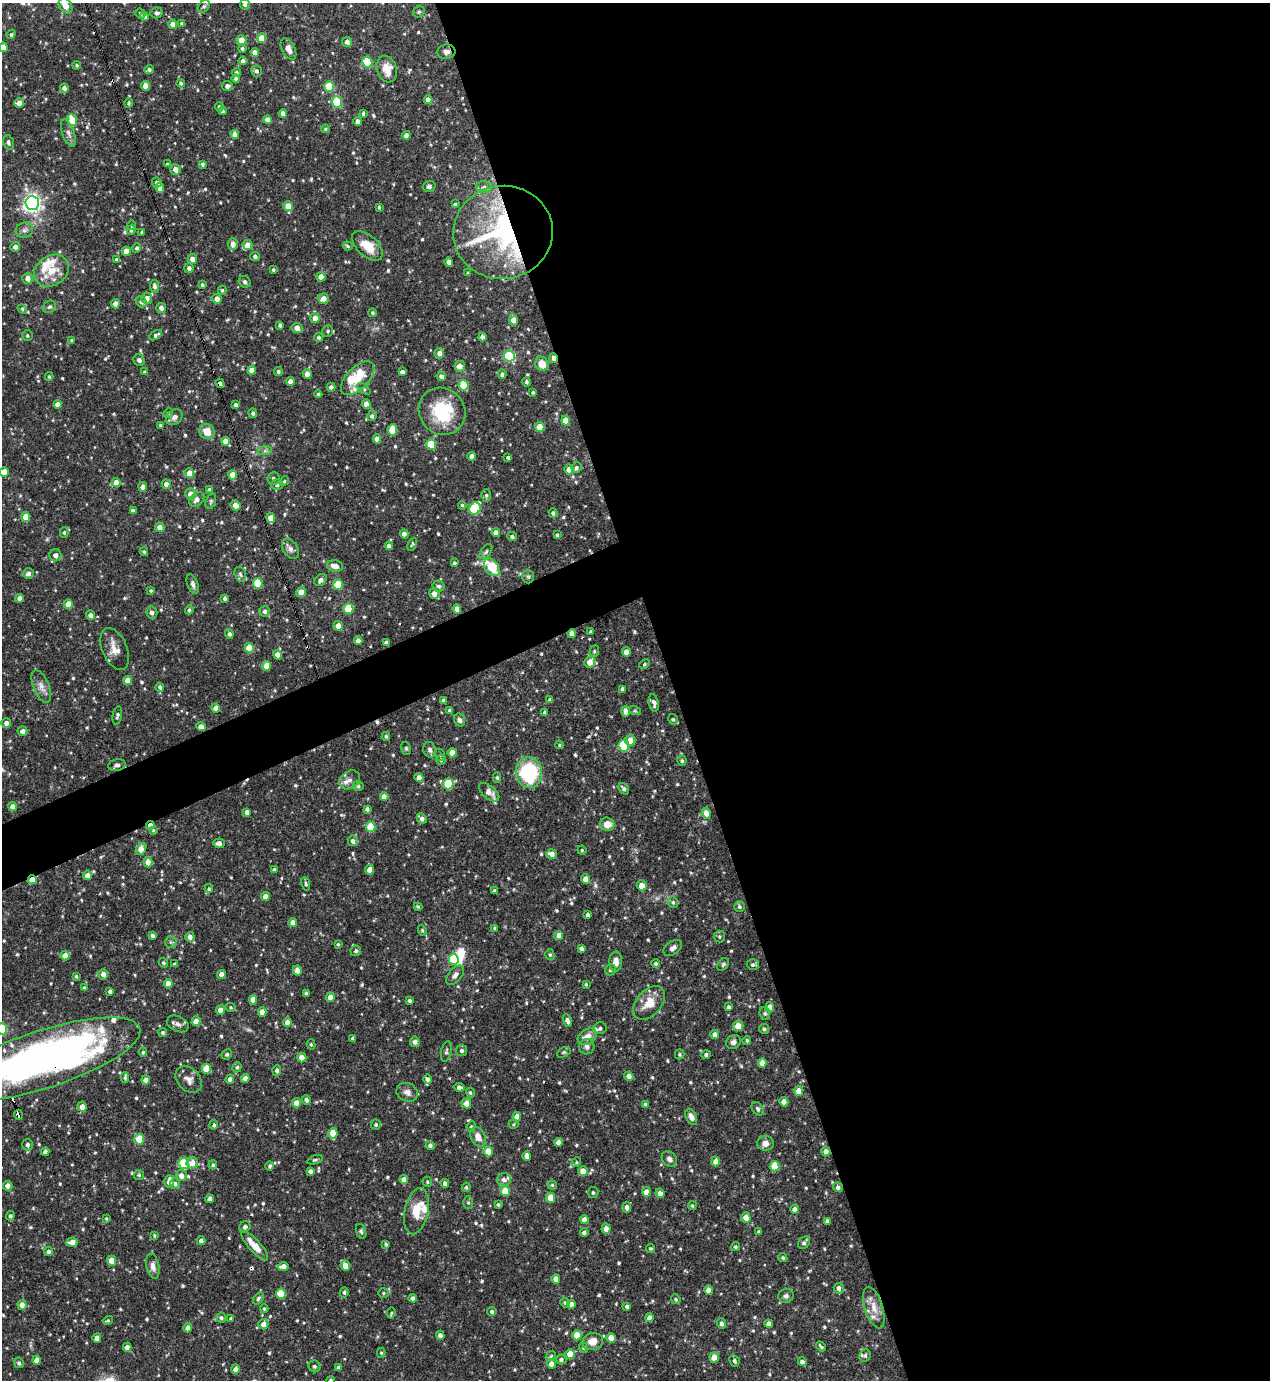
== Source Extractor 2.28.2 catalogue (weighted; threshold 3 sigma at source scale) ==
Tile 8 of 4 x 4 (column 4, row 2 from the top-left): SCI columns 3953-5220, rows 2758-4135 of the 5498 x 5513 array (HDU 1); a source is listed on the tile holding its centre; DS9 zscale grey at full resolution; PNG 1272 x 1382 px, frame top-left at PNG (2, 3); each listed source drawn as its Kron ellipse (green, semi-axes under 4 px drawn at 4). Shown black and unused: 50% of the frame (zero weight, under 3 of 4 exposures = <1% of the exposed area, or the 3 px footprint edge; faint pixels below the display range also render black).
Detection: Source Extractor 2.28.2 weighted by HDU 2 'WHT'; one run over the whole footprint, this tile lists its part. Background 0.0691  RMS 0.0035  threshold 0.0159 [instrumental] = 3 sigma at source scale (4.5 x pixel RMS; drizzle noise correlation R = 1.50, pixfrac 1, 0.05/0.05 arcsec/px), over >= 5 px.
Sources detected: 726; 4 inside a brighter object's white glare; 4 cosmic-ray / hot-pixel residue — neither listed nor drawn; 17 inside a brighter listed object's ellipse — not listed separately; of the other 701, all 500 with FLUX_AUTO >= 0.445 (the completeness limit of this list) listed and drawn (201 fainter detections not listed), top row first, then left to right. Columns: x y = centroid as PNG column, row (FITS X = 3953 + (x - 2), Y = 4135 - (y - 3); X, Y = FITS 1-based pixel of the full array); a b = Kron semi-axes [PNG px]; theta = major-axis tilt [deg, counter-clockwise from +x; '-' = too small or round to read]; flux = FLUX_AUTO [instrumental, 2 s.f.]
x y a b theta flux
245 4 5 5 - 0.99
66 6 8 6 -58 3.3
204 7 7 5 48 0.73
419 12 6 5 - 0.63
157 13 6 5 - 0.82
140 14 5 4 - 0.68
145 16 5 4 - 0.86
182 23 4 4 - 0.6
173 24 4 4 - 2.4
11 34 5 3 - 0.52
262 38 5 4 - 5.1
241 40 5 5 - 3.9
347 42 5 5 - 1.7
3 47 5 4 - 2.5
242 48 4 4 - 0.73
288 49 11 6 -63 2.4
255 52 4 4 - 2.6
446 52 9 7 5 1.4
243 61 4 4 - 1.3
367 62 5 5 - 19
77 65 4 3 - 0.47
387 69 13 10 -72 4.5
149 70 5 4 - 0.98
257 71 5 5 - 0.95
236 73 5 4 - 0.82
236 78 4 4 - 0.93
181 83 4 4 - 0.59
146 86 5 4 - 3.6
227 86 5 5 - 1.1
329 86 5 4 - 12
64 88 4 4 - 1.4
428 100 4 4 - 2.3
337 102 6 5 - 15
19 103 5 4 - 2.9
129 103 5 4 - 0.56
219 107 5 4 - 0.68
222 111 4 4 - 0.72
283 113 4 4 - 1.5
363 114 4 3 - 0.56
72 120 6 4 -69 7.7
267 120 4 4 - 2.4
358 121 4 4 - 1.8
326 129 4 3 - 0.45
68 133 14 6 -69 1.7
235 134 4 4 - 2
406 135 4 4 - 1.5
8 142 7 5 -75 0.84
167 164 3 3 - 0.45
202 164 4 4 - 0.75
175 170 5 5 - 2.4
157 182 5 4 - 0.77
429 186 6 5 - 0.98
484 187 8 6 0 1.2
160 188 5 4 - 3
32 203 7 6 - 150
455 204 4 4 - 0.49
288 206 5 4 - 6.1
379 207 3 3 - 0.48
131 225 5 4 - 0.73
24 230 9 7 16 1.3
131 230 4 3 - 0.56
142 232 4 3 - 0.51
503 232 50 46 8 72
233 244 6 5 - 2.3
248 245 5 5 - 2.4
348 246 5 4 - 0.56
367 246 18 10 -42 6.6
15 247 5 4 - 1.6
137 248 5 4 - 0.78
126 251 4 4 - 4.1
255 256 5 4 - 0.66
192 259 5 4 - 2.4
117 260 3 3 - 0.62
449 262 4 4 - 2.3
189 268 5 5 - 1.2
273 270 4 3 - 0.58
52 271 18 15 33 7.6
468 273 3 3 - 0.54
321 277 4 4 - 2.4
28 278 5 5 - 2.2
245 282 6 5 - 0.73
202 285 4 3 - 0.6
155 286 6 4 -78 1.1
222 290 4 4 - 0.53
147 298 5 5 - 2.2
217 299 5 4 - 2.3
324 299 5 5 - 2.9
141 302 6 5 - 1.2
115 304 4 4 - 2.8
49 307 7 6 - 0.79
161 308 5 4 - 1.7
22 309 5 4 - 0.57
373 313 4 4 - 0.58
315 318 5 4 - 3
513 320 5 4 - 3.1
280 325 4 3 - 0.77
297 328 6 5 - 2.9
328 331 6 5 - 0.71
156 335 7 4 31 0.92
27 336 5 5 - 0.61
319 337 4 4 - 0.72
482 337 4 4 - 1.8
72 340 4 4 - 0.49
439 353 5 4 - 2
509 356 6 5 - 33
554 358 5 3 - 3.1
139 360 6 5 - 0.88
542 364 7 6 - 4.7
460 366 5 5 - 3.1
252 370 4 4 - 2.7
278 371 4 4 - 0.72
144 372 4 4 - 0.46
402 372 4 4 - 1.4
307 374 5 4 - 2.2
502 374 4 4 - 0.96
441 376 5 4 - 1.4
49 377 4 3 - 0.51
358 378 21 11 45 7.5
291 381 4 4 - 2.4
527 382 4 4 - 0.73
220 383 5 3 - 1.1
464 385 5 5 - 11
331 387 4 4 - 1.3
364 389 8 4 -37 0.56
533 392 4 3 - 0.5
318 394 4 4 - 0.47
57 404 4 4 - 2.3
366 404 4 4 - 3.2
236 405 4 3 - 0.83
442 411 24 22 -48 19
168 413 5 4 - 0.53
253 413 5 4 - 0.85
372 416 5 4 - 0.91
174 417 9 7 41 1.5
566 421 5 4 - 5.3
160 425 3 3 - 0.5
540 427 5 4 - 7.3
392 430 6 4 85 9.7
207 431 8 7 - 4.2
377 439 4 4 - 2.4
225 441 4 4 - 2.4
431 444 5 5 - 12
265 451 7 4 1 0.79
472 456 4 4 - 2.6
508 457 3 3 - 0.65
576 468 6 5 - 0.85
569 469 5 5 - 3.4
4 472 5 4 - 3.5
189 473 5 4 - 4.9
233 475 4 4 - 5.2
273 479 6 6 - 0.7
284 481 5 4 - 0.52
116 483 4 4 - 3
166 484 5 4 - 1.9
277 485 6 5 - 1
143 487 4 4 - 1.6
210 490 4 3 - 1.4
191 494 5 5 - 2.8
486 495 6 5 - 0.62
197 499 9 6 45 1.6
211 501 8 5 71 0.63
236 505 5 4 - 2.8
462 505 4 4 - 0.57
475 509 6 5 - 24
133 511 4 3 - 1
553 513 4 4 - 0.91
26 517 5 4 - 5.3
271 518 5 4 - 4.6
160 527 5 4 - 2.9
64 532 5 4 - 0.62
496 533 4 4 - 2.5
404 534 4 4 - 1.9
557 535 4 4 - 0.64
512 536 5 4 - 0.79
412 544 7 4 66 0.55
389 546 4 4 - 1.7
290 549 11 7 -56 1.7
144 552 4 3 - 0.47
486 552 8 5 53 0.73
55 555 6 6 - 1.9
455 563 3 3 - 0.66
335 566 8 5 -13 2.1
492 567 10 6 -53 9.5
28 573 5 5 - 1.4
240 574 8 5 -72 0.84
528 577 7 6 - 0.71
321 580 7 5 44 1.3
258 583 5 4 - 12
193 584 10 5 -70 1.1
338 585 5 5 - 12
439 586 6 5 - 0.9
151 591 4 4 - 0.45
301 592 5 4 - 3.4
434 594 5 5 - 3.2
20 598 4 4 - 1.7
225 598 4 3 - 0.74
68 604 5 4 - 5.1
348 609 5 5 - 14
457 609 4 4 - 2.4
189 610 4 4 - 0.8
265 611 5 5 - 1.3
152 612 6 5 - 1.4
90 615 5 4 - 1.6
338 626 5 4 - 2.7
591 631 3 3 - 0.47
572 633 4 4 - 2.7
229 634 5 4 - 0.96
358 640 4 4 - 1.5
386 643 4 4 - 1.4
249 648 5 4 - 6.9
115 649 22 12 -67 4.4
594 651 6 4 71 0.51
626 652 5 4 - 2.8
278 655 5 4 - 3.3
590 662 6 5 - 3.6
645 664 5 4 - 0.49
267 666 5 4 - 6.3
128 681 4 4 - 3.3
41 686 17 8 -68 2.4
160 687 4 4 - 0.72
623 689 4 3 - 0.99
550 700 4 4 - 0.79
444 701 4 3 - 1.2
654 703 9 5 -79 1.3
216 708 4 4 - 2.5
450 711 4 3 - 1.2
626 711 5 4 - 2.7
635 711 6 4 -18 0.48
545 712 4 3 - 0.78
117 715 9 4 79 0.81
673 719 5 5 - 0.6
459 720 7 5 -72 0.98
6 723 5 5 - 1.6
201 727 5 4 - 2.6
22 731 5 4 - 1.8
386 736 4 3 - 0.51
630 741 5 5 - 3.7
559 745 4 4 - 0.46
624 746 6 5 - 19
406 748 7 5 -75 0.58
430 750 8 6 -76 1.2
452 753 5 4 - 3.8
440 755 6 5 - 0.62
441 760 5 5 - 0.67
682 761 5 4 - 0.63
117 765 9 6 12 0.87
529 772 15 13 -83 24
419 777 4 4 - 2.3
497 778 5 4 - 0.59
350 780 11 8 33 2
448 784 5 5 - 16
358 786 5 5 - 0.65
624 789 6 4 -53 0.97
489 792 12 6 -40 3.1
384 797 4 4 - 2.9
13 807 4 4 - 2.4
367 809 4 4 - 0.93
247 812 4 4 - 1.5
706 813 5 4 - 2.9
422 818 5 4 - 1.4
607 824 7 6 - 3.6
150 825 4 4 - 2.5
371 827 5 4 - 12
153 830 4 4 - 0.51
353 841 5 5 - 1.4
219 843 6 4 -2 1.4
141 849 6 4 58 4.3
582 850 4 4 - 0.47
552 854 5 5 - 1.9
148 862 5 4 - 2.8
274 870 4 3 - 0.78
370 870 5 4 - 3.5
87 875 5 4 - 2.7
585 879 4 4 - 2.8
32 880 4 4 - 3.9
306 884 7 4 -77 0.57
642 885 5 5 - 3.4
209 889 4 4 - 0.52
495 891 3 3 - 0.7
265 896 4 4 - 2.5
673 902 6 4 -75 0.59
418 907 4 4 - 0.46
739 907 5 5 - 0.74
588 915 4 3 - 0.97
293 923 4 4 - 2.1
495 928 4 3 - 0.64
422 930 5 4 - 0.49
559 935 4 4 - 2.5
152 936 4 4 - 1.1
719 936 6 5 - 0.63
190 937 5 4 - 1.8
171 942 6 5 - 0.67
338 944 3 3 - 0.45
673 948 10 6 35 1.4
581 949 4 4 - 1.1
356 951 5 5 - 0.72
550 955 5 4 - 0.59
65 956 5 4 - 3.1
453 959 5 5 - 18
616 962 10 6 87 2.5
163 963 5 3 - 0.5
656 963 4 4 - 0.67
175 964 3 3 - 0.67
723 964 7 5 50 0.6
753 965 6 5 - 0.8
297 970 5 4 - 1.5
610 970 6 5 - 0.8
103 974 5 5 - 2.1
221 974 4 4 - 2.8
455 975 11 6 48 1.6
76 976 3 3 - 0.56
168 984 4 4 - 4
586 984 3 3 - 0.49
84 988 4 3 - 0.48
110 991 3 3 - 0.88
306 993 3 3 - 0.62
330 997 5 4 - 2.4
253 1000 5 4 - 3
410 1001 4 4 - 0.78
649 1003 19 12 48 5.5
231 1007 5 4 - 0.48
729 1007 4 4 - 0.76
770 1007 5 4 - 3.6
220 1010 4 4 - 3
262 1012 5 4 - 2.7
765 1013 6 5 - 0.63
567 1020 7 4 -69 1.3
196 1021 5 4 - 3
287 1022 4 4 - 2.3
178 1024 11 7 -24 1.6
738 1026 5 5 - 5.2
600 1028 7 5 11 1.1
2 1029 5 5 - 23
764 1029 5 4 - 0.68
163 1032 4 4 - 0.54
715 1035 5 4 - 1.7
587 1037 10 7 30 3.2
353 1038 4 3 - 0.77
747 1040 4 3 - 0.51
415 1042 5 5 - 1.2
733 1042 8 6 33 1.3
311 1044 5 4 - 0.51
587 1047 8 7 - 1.2
446 1051 10 5 78 0.85
462 1051 5 5 - 0.92
143 1052 4 4 - 0.53
564 1052 7 4 30 0.55
227 1054 5 5 - 0.55
680 1054 5 4 - 0.59
706 1055 4 4 - 0.77
302 1058 5 4 - 2.8
44 1059 100 29 18 190
762 1063 5 4 - 3.1
237 1067 5 4 - 0.63
206 1069 5 4 - 8.4
277 1071 5 4 - 1
629 1076 5 4 - 1.7
125 1077 5 3 - 0.62
245 1078 4 4 - 1.9
189 1079 15 11 -44 2.6
230 1079 4 4 - 1.5
428 1079 5 4 - 1.1
146 1080 4 4 - 2.2
459 1087 5 4 - 0.98
799 1091 5 4 - 4.8
407 1092 11 9 -24 2
470 1093 5 4 - 0.5
306 1100 5 4 - 0.89
784 1102 5 4 - 2.7
296 1103 5 4 - 2.6
466 1103 5 4 - 2.7
645 1104 4 3 - 0.46
82 1107 5 4 - 2.5
758 1109 7 5 -58 0.72
18 1115 5 3 - 6.4
517 1117 4 4 - 3
691 1117 8 5 -65 1.9
514 1124 5 4 - 0.45
214 1125 5 4 - 0.72
376 1125 5 5 - 0.7
471 1126 5 4 - 0.49
333 1133 5 4 - 6
478 1137 10 7 -64 2.7
139 1139 5 5 - 12
558 1142 4 4 - 2.6
765 1143 8 7 - 2.3
28 1145 6 5 - 1.2
430 1145 5 4 - 1.1
488 1151 5 4 - 4.7
45 1152 4 4 - 1.3
826 1152 5 4 - 2.2
527 1156 5 4 - 2.4
669 1159 9 6 -47 1.5
315 1160 8 3 17 0.58
576 1162 5 4 - 0.53
715 1162 5 4 - 2.8
184 1163 5 5 - 18
192 1163 6 5 - 3.2
213 1165 4 4 - 0.61
270 1166 5 4 - 0.69
775 1166 5 4 - 7.9
310 1171 4 4 - 1.2
583 1171 5 4 - 3.9
139 1175 5 5 - 0.54
181 1176 5 5 - 2.1
404 1179 4 4 - 2.2
504 1179 7 6 - 1.2
169 1182 6 5 - 3.1
427 1182 5 4 - 0.49
445 1183 4 4 - 1.1
175 1184 5 5 - 1.1
552 1185 4 4 - 0.51
8 1186 5 4 - 1.9
466 1187 4 4 - 0.65
838 1187 5 4 - 1.1
505 1191 5 4 - 9.2
646 1192 5 4 - 3.2
593 1193 5 5 - 0.68
660 1193 5 4 - 1.8
551 1198 5 4 - 6.3
210 1199 4 4 - 1.6
468 1202 6 5 - 0.62
498 1205 3 3 - 0.55
692 1205 4 3 - 0.46
627 1207 5 4 - 1.5
795 1209 4 4 - 1.5
416 1211 23 11 78 7.4
10 1216 5 4 - 0.67
746 1218 5 4 - 3.7
106 1219 4 4 - 0.47
584 1220 4 4 - 2.5
827 1221 4 4 - 1.1
245 1227 6 5 - 0.98
606 1229 5 4 - 1.9
361 1231 8 5 -70 0.67
584 1232 4 4 - 1.2
759 1232 3 3 - 0.52
154 1235 4 3 - 0.47
201 1241 4 4 - 1.4
72 1242 6 4 5 3.1
804 1243 7 5 53 1.1
386 1244 4 3 - 0.57
255 1246 19 6 -48 5
735 1247 4 4 - 0.55
651 1248 5 4 - 0.51
48 1251 4 4 - 1
783 1258 5 4 - 0.54
112 1261 5 4 - 4.2
153 1266 13 6 -79 1.9
283 1266 5 4 - 2.7
345 1266 5 4 - 3.3
556 1279 4 4 - 3.2
839 1288 5 5 - 1.8
709 1290 4 4 - 2.4
344 1292 5 4 - 0.59
383 1293 5 4 - 0.6
281 1294 5 5 - 12
786 1296 7 7 - 1.1
413 1298 4 4 - 1.2
258 1299 6 4 52 0.63
676 1299 5 4 - 0.55
565 1303 5 4 - 0.51
22 1305 5 4 - 2.3
571 1305 4 4 - 2.7
627 1306 4 3 - 0.96
874 1307 21 9 -73 4.2
264 1309 4 3 - 0.45
492 1312 4 4 - 0.81
391 1313 5 4 - 0.46
221 1318 5 5 - 0.79
650 1318 4 4 - 2.4
231 1319 4 3 - 0.66
108 1320 5 3 - 0.45
721 1323 5 4 - 1.2
263 1324 5 5 - 2.2
769 1324 4 4 - 2.3
188 1328 4 4 - 2.2
440 1335 4 4 - 1.6
577 1335 5 4 - 7.3
97 1338 4 4 - 2.5
611 1338 5 4 - 4
593 1341 10 8 14 4
821 1346 5 2 - 0.55
127 1347 4 4 - 1.7
583 1348 5 4 - 0.48
381 1353 5 4 - 0.49
570 1354 5 4 - 5.8
551 1356 6 4 44 0.51
865 1356 6 5 - 0.68
714 1357 5 4 - 5
561 1359 5 4 - 1
37 1360 4 4 - 2.6
734 1361 6 5 - 0.86
802 1362 4 4 - 1.4
19 1363 5 4 - 0.75
551 1364 4 4 - 2.6
314 1366 6 5 - 0.85
339 1367 4 4 - 0.9
235 1369 5 4 - 1.7
331 1380 4 4 - 0.6
Overlapping masked pixels (flux is a lower limit): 11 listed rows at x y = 446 52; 503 232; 554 358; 220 383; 572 633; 386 643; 150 825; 32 880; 44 1059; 18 1115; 826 1152
Isophote crosses this tile's border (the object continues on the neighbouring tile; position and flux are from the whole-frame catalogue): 7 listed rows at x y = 245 4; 66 6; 3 47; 4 472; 2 1029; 44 1059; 331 1380